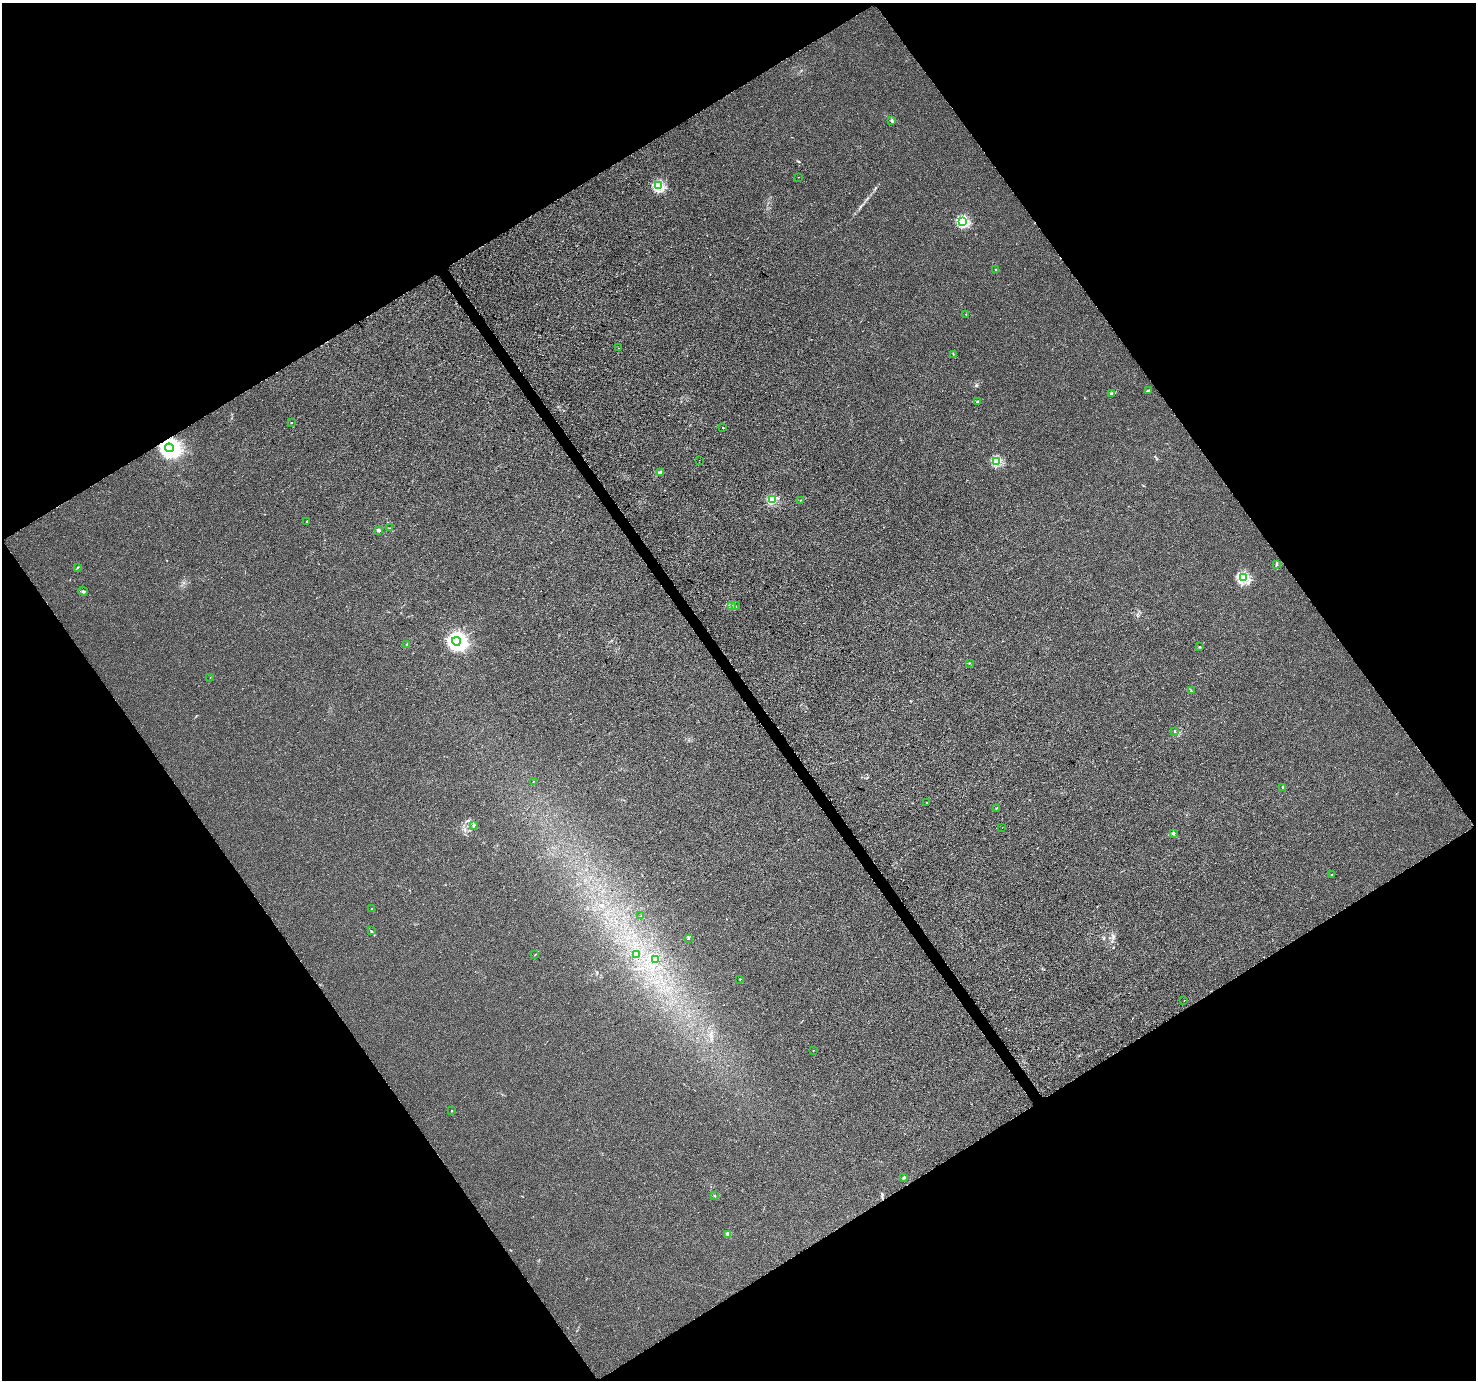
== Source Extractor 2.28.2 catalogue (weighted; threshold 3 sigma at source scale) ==
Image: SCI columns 22-5914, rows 146-5654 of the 5941 x 5860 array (HDU 1 of 3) = the unmasked area's bounding box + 8 px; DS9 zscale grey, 4 x 4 block average (1 PNG px = mean of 4 x 4 image px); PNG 1478 x 1382 px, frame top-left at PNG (2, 3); each listed source drawn as its Kron ellipse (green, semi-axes under 4 px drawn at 4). Shown black and unused: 49% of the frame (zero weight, under 3 of 4 exposures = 2% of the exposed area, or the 3 px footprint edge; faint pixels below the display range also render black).
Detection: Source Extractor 2.28.2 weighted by HDU 2 'WHT'. Background 5.82e-04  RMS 0.0026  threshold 0.0118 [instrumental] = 3 sigma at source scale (4.5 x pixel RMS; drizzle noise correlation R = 1.50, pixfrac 1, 0.0396/0.0396 arcsec/px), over >= 5 px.
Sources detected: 59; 1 cosmic-ray / hot-pixel residue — neither listed nor drawn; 1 inside a brighter listed object's ellipse — not listed separately; the other 57 listed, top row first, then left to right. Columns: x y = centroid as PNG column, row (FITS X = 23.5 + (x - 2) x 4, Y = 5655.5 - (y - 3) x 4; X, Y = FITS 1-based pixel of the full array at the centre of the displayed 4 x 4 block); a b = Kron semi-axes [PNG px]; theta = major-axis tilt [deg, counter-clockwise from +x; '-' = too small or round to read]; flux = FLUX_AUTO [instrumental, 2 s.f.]
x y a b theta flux
892 121 2 2 - 1.8
799 177 2 2 - 0.38
659 186 2 2 - 130
963 221 2 2 - 160
996 270 2 2 - 1.1
966 314 2 2 - 0.43
618 348 2 2 - 0.4
953 354 2 2 - 0.46
1148 390 3 2 - 2.2
1111 393 3 3 - 1.9
978 402 2 2 - 8.6
291 422 2 2 - 0.92
723 428 2 2 - 0.87
169 448 4 4 - 1100
699 460 2 2 - 0.3
997 461 2 2 - 94
660 473 2 2 - 19
773 500 2 2 - 92
801 500 3 2 - 0.62
307 521 3 2 - 0.97
390 528 2 2 - 0.58
379 530 2 2 - 12
1276 565 3 2 - 1.8
77 567 3 2 - 1.1
1243 578 2 2 - 180
83 591 5 2 - 1.9
731 605 2 2 - 1.1
735 605 2 2 - 0.81
456 641 4 4 - 820
407 645 3 2 - 1.1
1199 647 2 2 - 1
969 663 3 2 - 0.6
210 678 2 2 - 0.38
1191 691 2 2 - 0.71
1175 731 2 2 - 1
533 782 2 2 - 0.28
1283 787 2 2 - 8.9
926 802 2 2 - 0.6
996 808 2 2 - 0.52
474 825 3 2 - 1.2
1002 828 2 2 - 0.27
1173 833 2 2 - 8.7
1331 875 2 2 - 0.63
372 909 2 2 - 0.88
641 916 2 2 - 0.5
371 931 2 2 - 0.83
688 939 2 2 - 0.52
636 954 2 2 - 0.84
535 955 3 2 - 1
655 960 3 2 - 2.6
740 979 2 2 - 0.59
1184 1001 2 2 - 0.35
813 1050 2 2 - 0.53
451 1111 2 2 - 0.77
904 1177 2 2 - 8
714 1195 2 2 - 0.47
728 1234 2 2 - 5.9
Overlapping masked pixels (flux is a lower limit): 1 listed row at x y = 169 448
Diffuse or blended objects may show on this block-average render without a row.